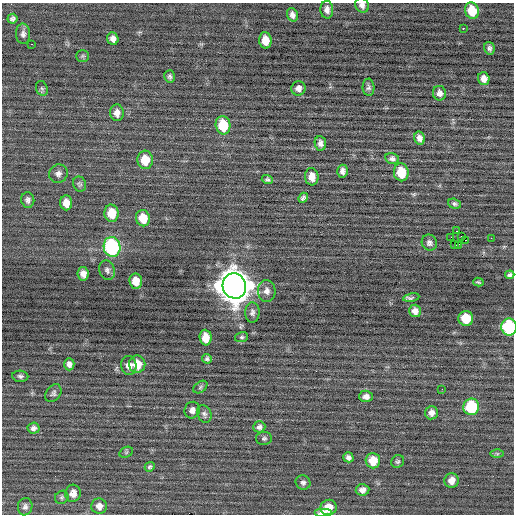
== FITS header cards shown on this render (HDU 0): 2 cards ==
NAXIS1  =                  512 / Axis length
NAXIS2  =                  512 / Axis length

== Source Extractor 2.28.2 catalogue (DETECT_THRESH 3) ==
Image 512 x 512 px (HDU 0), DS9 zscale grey, 1 PNG px = 1 image px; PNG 516 x 516 px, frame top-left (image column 1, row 512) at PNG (2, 3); each listed source drawn as its Kron ellipse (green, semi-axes under 4 px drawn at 4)
Background -0.0663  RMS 0.74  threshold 2.21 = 3 sigma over >= 5 px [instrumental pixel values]
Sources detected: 90; all 90 listed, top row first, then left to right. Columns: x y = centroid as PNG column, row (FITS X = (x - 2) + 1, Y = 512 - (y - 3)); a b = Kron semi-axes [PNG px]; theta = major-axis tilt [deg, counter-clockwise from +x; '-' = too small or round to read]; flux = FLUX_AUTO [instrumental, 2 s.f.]
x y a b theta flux
362 5 8 6 -55 190
327 10 9 6 -87 230
472 11 8 7 - 1100
292 15 7 5 -71 200
12 19 5 5 - 120
463 28 3 2 - 740
23 34 10 7 -87 200
113 39 6 5 - 220
265 40 8 6 -84 610
32 44 3 2 - 160
489 48 6 5 - 130
83 56 6 5 - 77
170 76 6 5 - 120
484 79 6 5 - 280
368 87 8 6 -88 120
42 88 7 5 -67 94
298 88 7 7 - 230
440 93 7 6 - 220
117 113 8 6 -85 290
223 125 9 7 -78 1700
419 138 7 5 -79 230
320 143 7 5 -83 190
392 158 7 5 -15 150
145 160 9 8 - 980
342 171 6 5 - 200
401 172 9 7 -81 1300
58 174 9 9 - 220
312 177 9 7 -84 460
267 179 6 4 -19 110
80 184 8 6 -65 110
303 198 5 4 - 120
28 200 8 6 -85 160
66 203 7 6 - 460
454 204 6 5 - 100
112 213 9 7 -85 930
143 218 8 7 - 860
456 231 2 2 - 94
461 236 3 2 - 46
451 237 4 2 - 3500
491 238 2 2 - 110
465 240 2 2 - 160
429 243 8 7 - 170
455 244 3 2 - 120
458 245 3 2 - 130
112 247 10 8 -80 6100
107 270 10 7 -68 170
83 274 7 5 -83 260
510 275 4 4 - 110
136 281 7 6 - 670
478 282 5 3 - 65
234 286 13 11 -68 100000
267 291 11 9 -88 280
411 298 8 4 10 160
415 311 6 5 - 260
252 312 10 7 89 170
466 318 7 7 - 1700
509 327 8 7 - 5200
242 337 7 5 13 83
206 338 8 6 -87 650
207 359 5 5 - 100
69 364 6 5 - 200
137 364 9 8 - 810
129 365 9 8 - 340
20 376 8 5 -5 120
200 387 8 5 38 100
442 389 2 2 - 22
53 393 10 7 52 130
366 396 7 5 -1 230
471 407 8 8 - 2600
192 410 8 7 - 240
431 413 7 6 - 230
204 414 9 7 -65 150
259 427 6 5 - 160
33 428 6 5 - 160
264 438 8 6 2 120
126 452 7 5 31 81
497 454 6 4 -1 72
348 457 5 5 - 160
373 461 7 7 - 850
398 461 7 6 - 100
150 467 5 4 - 85
452 480 7 7 - 380
303 482 7 7 - 150
363 490 7 6 - 240
73 493 8 8 - 370
62 497 7 6 - 110
99 506 8 7 - 300
25 507 9 7 81 180
328 507 8 7 - 660
323 513 9 4 0 480
At the frame edge (FLAGS 8, measured only in part): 3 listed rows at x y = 362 5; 509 327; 323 513